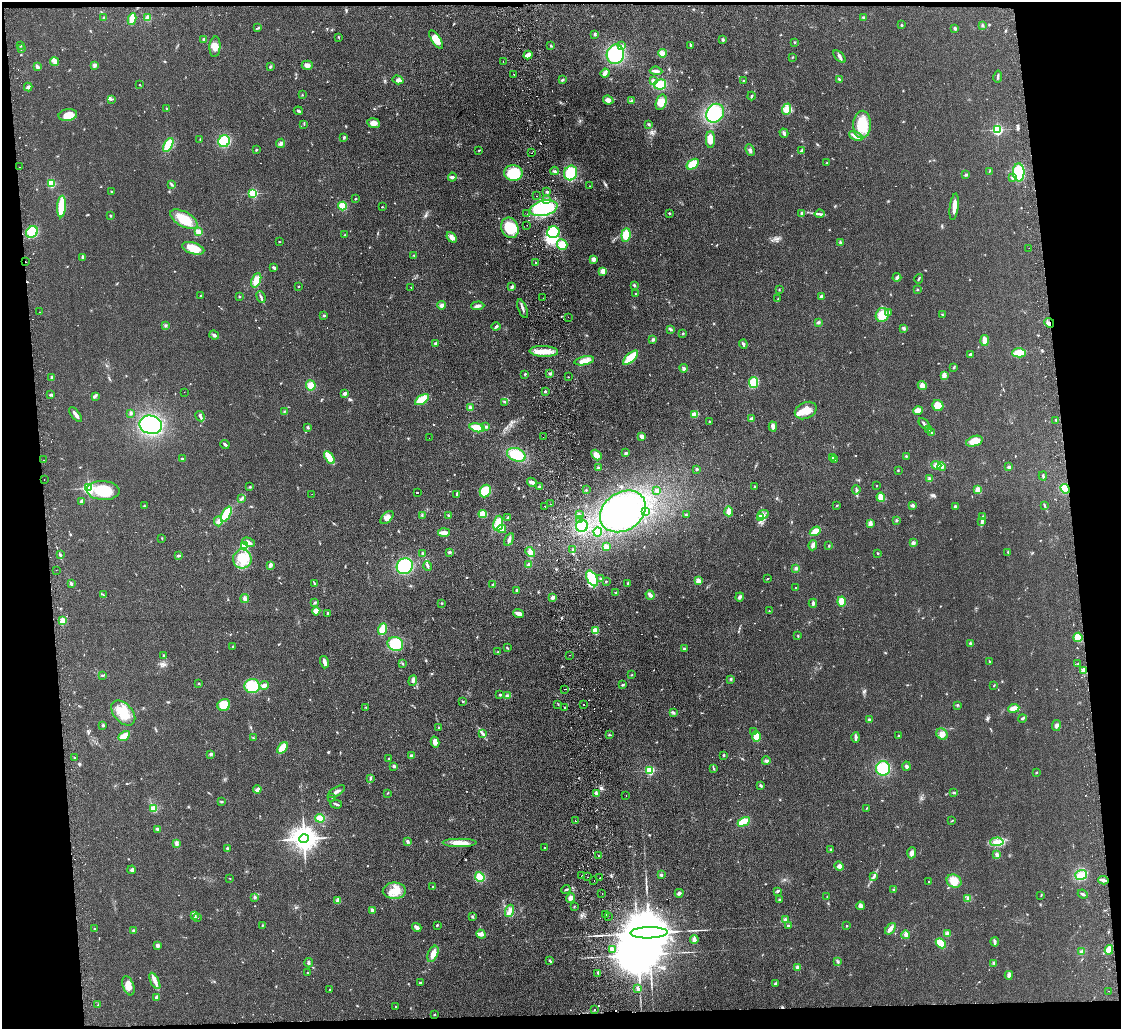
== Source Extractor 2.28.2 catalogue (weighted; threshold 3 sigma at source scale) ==
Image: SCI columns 57-4531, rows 135-4239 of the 4587 x 4463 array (HDU 1 of 3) = the unmasked area's bounding box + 8 px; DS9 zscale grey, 4 x 4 block average (1 PNG px = mean of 4 x 4 image px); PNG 1123 x 1031 px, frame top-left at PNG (2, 2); each listed source drawn as its Kron ellipse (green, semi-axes under 4 px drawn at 4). Shown black and unused: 10% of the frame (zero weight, under 2 of 3 exposures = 3% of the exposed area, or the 3 px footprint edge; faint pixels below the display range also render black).
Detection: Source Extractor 2.28.2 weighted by HDU 2 'WHT'. Background 0.0948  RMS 0.01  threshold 0.0456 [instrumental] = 3 sigma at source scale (4.5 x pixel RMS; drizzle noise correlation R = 1.50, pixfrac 1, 0.05/0.05 arcsec/px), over >= 5 px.
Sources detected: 807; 1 too faint to see at this stretch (4 x 4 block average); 11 inside a brighter object's white glare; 26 cosmic-ray / hot-pixel residue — neither listed nor drawn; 12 coinciding with a brighter row at this scale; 19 inside a brighter listed object's ellipse — not listed separately; of the other 738, all 500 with FLUX_AUTO >= 3.15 (the completeness limit of this list) listed and drawn (238 fainter detections not listed), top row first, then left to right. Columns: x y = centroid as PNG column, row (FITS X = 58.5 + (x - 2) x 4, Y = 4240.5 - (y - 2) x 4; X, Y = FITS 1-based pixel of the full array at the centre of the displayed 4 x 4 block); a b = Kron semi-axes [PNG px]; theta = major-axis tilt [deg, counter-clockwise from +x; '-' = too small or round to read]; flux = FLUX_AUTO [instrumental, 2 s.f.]
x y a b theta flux
863 17 3 2 - 5.9
104 18 3 2 - 11
148 18 2 2 - 200
132 19 6 3 79 65
902 25 2 2 - 4.6
982 25 2 2 - 7.1
258 28 3 2 - 6.2
955 28 3 2 - 12
595 34 3 2 - 8.3
339 37 2 2 - 3.2
204 39 4 3 - 8.4
436 40 10 4 -56 73
723 40 3 2 - 8.3
795 42 2 2 - 6.1
21 45 3 2 - 4.8
690 45 3 2 - 6.2
551 46 3 2 - 6.4
622 46 3 3 - 13
215 47 10 5 86 42
21 49 2 2 - 3.2
662 53 4 4 - 27
615 54 10 8 78 320
528 55 4 2 - 62
792 57 3 2 - 3.3
839 57 7 3 -44 16
54 62 4 2 - 16
503 62 2 2 - 3.7
94 65 3 3 - 11
307 65 5 4 - 21
37 66 4 3 - 14
270 67 3 2 - 7.1
656 71 6 2 -5 22
605 73 4 2 - 39
514 74 2 2 - 7.2
998 77 6 2 80 9.4
839 79 3 2 - 6.1
398 80 5 4 - 18
563 80 4 2 - 7.2
653 81 4 2 - 8.7
743 81 2 2 - 3.4
660 84 6 5 - 100
140 85 2 2 - 3.6
28 87 4 3 - 13
302 95 2 2 - 4.5
751 96 4 2 - 7.1
112 99 3 2 - 4
608 100 5 4 - 25
631 101 3 2 - 7
661 102 8 5 72 57
167 108 2 2 - 3.4
787 109 6 4 72 60
298 111 4 2 - 9.2
715 113 10 8 57 260
68 115 9 6 10 91
374 123 6 5 - 35
304 124 2 2 - 4
648 124 3 2 - 7.7
862 125 14 9 89 140
997 130 2 2 - 900
784 133 4 2 - 16
856 136 7 3 -27 45
344 137 3 2 - 7.6
200 139 2 2 - 4.1
710 139 8 4 88 55
224 141 6 5 - 150
281 143 5 3 - 13
168 145 8 3 62 120
256 150 2 2 - 6.3
479 150 3 2 - 5.3
750 150 6 2 -68 12
801 150 4 2 - 8.3
532 153 2 2 - 4.9
827 163 2 2 - 4.8
693 164 7 4 33 93
19 167 2 2 - 6.2
554 171 4 2 - 7.1
990 171 3 2 - 3.5
1019 172 9 6 -88 190
513 173 9 8 - 210
571 173 7 6 - 220
966 175 3 2 - 7.6
452 177 4 4 - 13
1012 178 3 2 - 7.7
51 184 2 2 - 420
172 184 3 2 - 6.8
590 186 2 2 - 5
112 192 3 2 - 5
547 192 3 2 - 7.2
253 193 2 2 - 590
537 196 2 2 - 8
355 199 3 2 - 4.2
547 199 2 2 - 5.7
342 206 4 4 - 49
62 207 11 4 85 130
382 207 2 2 - 9.7
954 207 13 3 83 45
544 208 14 7 13 280
669 213 2 2 - 18
802 213 3 3 - 10
527 214 2 2 - 6
819 214 5 2 - 10
110 216 3 2 - 4.8
184 219 15 7 -29 140
527 225 2 2 - 7.7
510 228 10 8 -67 160
32 232 6 5 - 110
198 232 3 2 - 50
553 232 6 6 - 200
344 235 2 2 - 3.6
626 235 7 4 84 100
452 237 6 4 -51 30
279 242 2 2 - 3.4
840 242 2 2 - 4.1
562 245 5 5 - 66
193 248 11 5 -17 95
1029 248 2 2 - 3.6
414 255 3 2 - 4.5
82 257 4 2 - 10
594 259 3 3 - 19
25 262 2 2 - 19
536 262 3 2 - 4.2
274 268 4 2 - 16
603 271 4 3 - 33
897 277 4 3 - 15
919 279 5 2 - 6.3
256 280 7 4 67 61
634 285 4 2 - 6.6
299 286 2 2 - 3.2
411 287 2 2 - 5.5
512 287 3 3 - 10
917 289 2 2 - 5.1
779 290 3 2 - 4.3
635 294 2 2 - 6.7
200 296 3 2 - 3.4
239 296 2 2 - 15
821 296 2 2 - 39
261 297 6 2 -69 11
543 298 2 2 - 4
778 299 2 2 - 4.6
441 305 4 3 - 16
478 306 6 3 4 20
523 309 10 2 -69 17
39 312 2 2 - 6.4
889 312 3 2 - 5.9
942 314 2 2 - 5.6
324 315 3 2 - 6.4
882 315 7 6 - 120
568 317 2 2 - 3.7
818 322 3 3 - 7.8
1049 323 5 4 - 22
166 325 3 3 - 7.8
496 326 4 2 - 12
904 328 3 3 - 8.1
670 329 3 2 - 7.7
683 333 2 2 - 4.7
214 335 5 3 - 15
653 340 3 3 - 8.2
984 340 5 3 - 49
436 344 3 3 - 15
743 344 4 2 - 12
544 351 14 5 -2 79
1019 353 7 4 2 92
971 355 3 3 - 14
631 358 9 4 43 140
584 361 10 4 11 52
954 367 4 2 - 6.2
684 368 4 3 - 12
550 373 3 2 - 9.6
525 374 2 2 - 7.4
944 376 4 3 - 35
52 377 2 2 - 25
568 377 2 2 - 4
754 382 6 4 -82 89
311 385 5 5 - 51
922 385 5 4 - 31
545 391 2 2 - 9.9
184 392 2 2 - 4
345 393 4 3 - 15
51 395 4 2 - 9.9
95 396 3 2 - 8.1
422 400 8 4 32 150
505 402 2 2 - 3.4
938 406 6 5 - 84
470 408 3 3 - 13
918 410 5 4 - 42
284 411 2 2 - 4.1
806 411 11 8 25 79
131 413 3 2 - 8.3
695 414 4 2 - 72
76 415 9 2 -53 26
200 416 5 2 - 11
752 419 3 2 - 38
1056 420 3 2 - 5.6
709 421 2 2 - 4.2
924 424 6 2 -48 11
151 425 11 9 -13 520
773 426 5 4 - 20
308 427 3 2 - 7.7
486 427 3 2 - 12
477 428 7 3 -12 130
929 429 2 2 - 4.8
932 433 3 2 - 6.1
642 436 3 2 - 33
543 437 2 2 - 3.3
429 438 2 2 - 7.2
974 441 8 5 19 86
225 444 5 2 - 10
626 453 3 2 - 8.9
516 455 10 6 -20 160
596 455 6 3 -50 55
906 456 2 2 - 4.8
329 458 7 3 -56 150
832 458 3 3 - 8.2
182 459 2 2 - 4.2
835 459 3 2 - 5.8
44 460 2 2 - 3.5
936 465 5 4 - 27
942 466 4 3 - 14
1009 467 4 3 - 11
598 468 2 2 - 18
697 469 2 2 - 13
898 471 2 2 - 3.2
1043 476 4 2 - 11
44 479 2 2 - 5.4
929 479 4 2 - 12
532 482 5 3 - 21
877 485 2 2 - 8.7
755 486 2 2 - 6.1
250 487 3 2 - 5
539 487 4 3 - 12
88 488 2 2 - 1200
1065 489 5 4 - 73
103 490 16 9 -4 210
586 490 3 2 - 3.9
657 490 3 2 - 17
856 490 5 2 - 8.2
978 490 2 2 - 210
485 491 6 5 - 110
418 492 2 2 - 7.5
312 494 2 2 - 3.2
457 494 3 2 - 4.2
881 497 4 3 - 45
242 498 2 2 - 4.4
82 501 3 2 - 21
550 504 2 2 - 5.6
837 505 2 2 - 4.2
1044 505 3 2 - 4.3
144 506 2 2 - 3.6
545 506 2 2 - 6.8
913 506 3 3 - 12
955 506 2 2 - 25
623 511 24 19 34 680
646 511 4 2 - 51
729 511 5 3 - 35
226 514 8 3 64 150
483 514 4 4 - 78
422 515 2 2 - 4
449 515 2 2 - 7.9
579 515 2 2 - 15
686 515 3 2 - 5.4
763 515 6 2 22 14
387 517 8 5 45 28
508 517 3 2 - 8
982 517 4 2 - 7.9
761 518 2 2 - 7
580 520 2 2 - 16
896 520 3 2 - 5.2
218 521 5 4 - 19
982 521 3 3 - 9.8
498 523 8 5 81 100
870 524 4 3 - 27
582 526 6 6 - 200
502 529 4 4 - 42
815 531 6 3 32 62
598 532 4 4 - 58
444 533 6 3 3 40
162 538 2 2 - 4.4
509 539 7 3 60 16
248 542 6 3 -24 27
913 543 3 3 - 15
813 545 5 4 - 21
244 546 2 2 - 330
829 546 2 2 - 6.3
606 547 3 2 - 40
573 549 2 2 - 3.9
449 552 3 2 - 7.3
530 552 5 4 - 24
1008 552 2 2 - 5.3
422 553 2 2 - 6.6
878 554 3 2 - 4.4
60 555 3 2 - 7
178 556 3 2 - 11
242 559 9 9 - 98
270 565 4 3 - 16
529 565 3 2 - 36
405 566 8 7 - 320
428 566 5 3 - 11
796 568 3 3 - 11
56 570 2 2 - 3.2
592 578 8 5 -59 190
601 579 3 2 - 5.1
767 579 3 2 - 3.6
606 581 3 2 - 4.1
698 581 2 2 - 150
314 583 4 2 - 6.6
628 583 3 2 - 6
71 584 3 2 - 14
493 585 3 2 - 7.2
795 588 2 2 - 4.7
517 591 3 3 - 9.4
616 593 2 2 - 5.8
103 595 3 2 - 3.9
650 595 5 3 - 21
552 597 3 2 - 32
740 597 4 3 - 12
245 599 4 3 - 18
842 601 5 4 - 75
315 602 3 2 - 6.5
442 603 2 2 - 5.2
813 603 4 2 - 13
316 611 4 3 - 60
769 611 2 2 - 5.4
328 613 2 2 - 6.7
518 614 5 2 - 44
62 621 3 3 - 51
382 629 6 3 71 91
595 631 2 2 - 250
798 636 3 2 - 4.2
1078 637 5 4 - 55
970 643 2 2 - 34
395 644 8 7 - 150
233 646 2 2 - 15
507 648 2 2 - 7.5
684 649 3 2 - 5.9
498 652 2 2 - 3.9
163 655 2 2 - 4.3
570 655 2 2 - 3.2
989 661 3 2 - 3.9
324 662 6 2 -75 39
403 664 3 2 - 4
1077 664 2 2 - 3.6
1084 671 2 2 - 200
102 675 3 2 - 7.6
632 675 2 2 - 4.5
731 679 3 2 - 5.8
413 680 5 3 - 14
199 684 2 2 - 4
264 685 4 3 - 27
623 685 4 2 - 7.1
994 685 3 2 - 4.8
252 686 7 7 - 160
564 689 2 2 - 10
500 695 2 2 - 14
507 696 3 2 - 6.4
463 701 3 2 - 4.5
558 704 3 2 - 3.8
224 705 6 6 - 120
584 705 2 2 - 18
957 705 3 2 - 5.2
366 707 2 2 - 3.3
565 708 2 2 - 4.3
1014 708 5 3 - 49
123 713 15 9 -48 140
673 713 3 3 - 8.1
1022 718 4 2 - 8.8
869 720 3 3 - 10
103 725 3 3 - 6.6
1056 726 5 3 - 14
438 728 2 2 - 6.8
754 732 3 2 - 7.8
482 733 3 2 - 5.3
942 734 6 5 - 30
609 735 3 2 - 5.2
124 736 6 3 30 61
898 736 2 2 - 4.1
756 737 5 4 - 60
856 737 5 2 - 19
253 738 3 2 - 3.4
435 742 5 4 - 26
282 748 6 4 52 100
211 754 3 3 - 11
724 755 4 2 - 6.3
412 756 3 3 - 8.2
75 757 2 2 - 18
389 758 2 2 - 13
766 761 4 3 - 13
394 766 3 2 - 12
906 766 4 3 - 13
714 768 3 2 - 3.7
883 768 7 7 - 200
650 770 2 2 - 500
1037 772 3 2 - 4.2
370 778 4 2 - 3.4
761 785 3 2 - 10
257 789 4 2 - 31
336 792 10 2 31 21
954 792 3 2 - 4.7
388 793 2 2 - 3.9
596 793 3 3 - 12
626 796 2 2 - 7.5
332 797 2 2 - 4
221 802 3 2 - 4.1
336 804 6 2 -16 9.2
867 808 3 2 - 3.3
154 809 2 2 - 280
320 818 5 3 - 71
952 820 3 2 - 4.5
575 821 2 2 - 9.1
744 822 6 3 28 100
157 829 3 2 - 7.7
304 839 4 4 - 7900
408 842 3 2 - 11
997 842 6 4 3 34
176 843 3 2 - 18
460 843 17 4 0 67
227 848 3 2 - 6.1
545 848 2 2 - 5.2
831 850 4 2 - 7.4
912 853 5 3 - 25
997 855 4 3 - 14
598 856 2 2 - 4.1
839 866 5 4 - 21
132 870 4 3 - 16
661 875 3 3 - 6
1081 875 6 5 - 31
582 876 2 2 - 3.8
480 877 5 4 - 84
587 877 2 2 - 7.7
874 877 4 2 - 7.8
230 878 2 2 - 5.9
599 878 2 2 - 8.3
1103 880 5 2 - 18
594 881 2 2 - 5.6
954 881 8 6 -24 77
929 882 2 2 - 3.5
433 886 2 2 - 3.3
566 889 4 2 - 7.2
894 890 3 2 - 3.9
394 891 11 8 1 81
777 891 3 3 - 7.1
602 893 2 2 - 3.9
679 893 4 3 - 11
1083 894 5 2 - 11
1041 895 3 2 - 3.2
255 897 3 2 - 7.4
827 897 2 2 - 6.3
570 898 5 3 - 22
968 899 2 2 - 4.2
780 900 3 2 - 7.4
338 901 4 4 - 29
574 906 2 2 - 4.5
860 906 4 3 - 25
372 910 4 3 - 12
510 911 6 3 73 22
606 914 2 2 - 8.3
195 916 3 2 - 5.1
608 916 2 2 - 7
197 917 2 2 - 5.3
473 917 2 2 - 3.2
785 920 3 3 - 12
437 925 3 2 - 4.8
788 925 3 2 - 5.2
262 926 3 2 - 4.2
847 926 2 2 - 4.9
417 927 5 3 - 26
94 929 2 2 - 3.5
890 929 7 3 53 26
133 930 2 2 - 3.9
649 933 19 5 1 74000
947 933 4 3 - 13
481 934 5 3 - 15
906 935 4 3 - 15
694 940 4 3 - 27
995 942 4 3 - 11
941 943 6 3 -47 97
158 946 2 2 - 77
612 949 4 2 - 17
1109 950 4 3 - 20
1082 952 4 2 - 29
433 954 8 4 66 48
550 961 2 2 - 7.6
838 961 3 2 - 7.4
308 963 4 2 - 7.8
994 963 2 2 - 5.9
798 967 2 2 - 100
307 973 2 2 - 4.6
598 973 4 3 - 11
1009 975 4 3 - 12
155 981 9 3 -63 30
420 983 3 2 - 5.3
775 983 3 3 - 8
128 986 10 5 -71 50
638 988 3 2 - 6.5
330 989 2 2 - 4.8
1109 991 2 2 - 3.8
157 997 2 2 - 66
98 1005 2 2 - 3.9
396 1007 2 2 - 13
594 1010 2 2 - 6.4
435 1015 2 2 - 4
Overlapping masked pixels (flux is a lower limit): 3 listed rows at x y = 25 262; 1049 323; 1065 489
Diffuse or blended objects may show on this block-average render without a row.